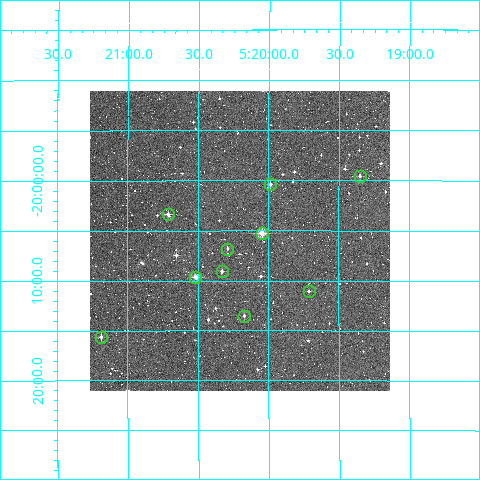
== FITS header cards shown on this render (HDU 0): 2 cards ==
NAXIS1  =                  300
NAXIS2  =                  300

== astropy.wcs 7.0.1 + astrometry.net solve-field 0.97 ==
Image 300 x 300 px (HDU 0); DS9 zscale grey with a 90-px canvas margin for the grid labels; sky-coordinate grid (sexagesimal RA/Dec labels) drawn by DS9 from the SOLVED WCS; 10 Tycho-2 reference stars matched to detected sources circled (green)
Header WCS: RA---TAN/DEC--TAN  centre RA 05:20:12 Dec -20:06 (80.05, -20.10 deg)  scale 6 arcsec/px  FOV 30.0' x 30.0'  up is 0 deg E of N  parity normal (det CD < 0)
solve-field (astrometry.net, Tycho-2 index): VERIFIED the header's WCS against the Tycho-2 star catalogue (verified at 2 index scales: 7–10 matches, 0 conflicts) and refined it, rather than solving blind
Solved WCS: RA---TAN-SIP/DEC--TAN-SIP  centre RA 05:20:12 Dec -20:06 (80.05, -20.10 deg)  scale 6 arcsec/px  FOV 30.0' x 30.0'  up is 0 deg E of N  parity normal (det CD < 0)
The solver's refit moves the header's centre by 1.4 arcsec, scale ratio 1.001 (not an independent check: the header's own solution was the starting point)
Tycho-2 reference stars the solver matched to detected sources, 10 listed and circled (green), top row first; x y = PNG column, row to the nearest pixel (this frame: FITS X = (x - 90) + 1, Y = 300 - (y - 91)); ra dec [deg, ICRS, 3 dp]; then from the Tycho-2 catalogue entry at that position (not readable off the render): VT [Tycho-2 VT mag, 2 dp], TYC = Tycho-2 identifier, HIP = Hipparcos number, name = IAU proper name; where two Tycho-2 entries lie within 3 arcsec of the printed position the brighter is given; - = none
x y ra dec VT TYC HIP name
360 176 79.837 -19.992 11.02 5910-1014-1 - -
270 184 79.996 -20.006 11.20 5910-1030-1 - -
168 214 80.177 -20.056 11.52 5923-1228-1 - -
262 233 80.011 -20.088 9.42 5923-1250-1 - -
227 249 80.072 -20.113 11.70 5923-631-1 - -
222 271 80.082 -20.151 12.03 5923-1169-1 - -
195 277 80.129 -20.161 10.06 5923-1362-1 - -
309 291 79.928 -20.184 12.19 5910-482-1 - -
244 316 80.043 -20.225 11.85 5923-612-1 - -
101 337 80.297 -20.260 11.71 5923-645-1 - -